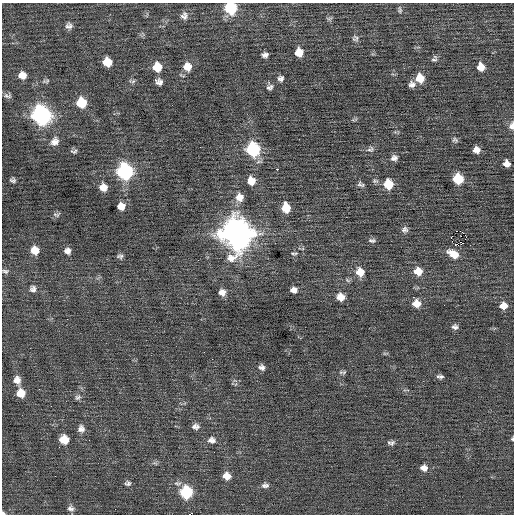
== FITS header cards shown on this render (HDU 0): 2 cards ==
NAXIS1  =                  512 / Axis length
NAXIS2  =                  512 / Axis length

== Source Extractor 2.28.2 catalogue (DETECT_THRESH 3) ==
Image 512 x 512 px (HDU 0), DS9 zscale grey, 1 PNG px = 1 image px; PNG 516 x 516 px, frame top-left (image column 1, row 512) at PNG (2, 3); no overlay
Background 0.0294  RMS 0.71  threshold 2.12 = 3 sigma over >= 5 px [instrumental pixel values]
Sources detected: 97; all 97 listed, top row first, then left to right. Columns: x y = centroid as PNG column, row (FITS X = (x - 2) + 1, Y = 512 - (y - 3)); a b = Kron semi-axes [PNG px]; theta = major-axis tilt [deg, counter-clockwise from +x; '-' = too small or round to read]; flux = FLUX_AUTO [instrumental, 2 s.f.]
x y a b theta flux
231 8 9 8 - 3000
400 10 10 5 90 110
184 16 11 10 - 240
329 19 9 5 1 95
69 26 9 8 - 190
355 38 9 8 - 160
299 52 8 7 - 580
265 55 6 5 - 180
434 60 9 5 0 110
107 62 8 7 - 810
157 67 9 9 - 860
187 67 11 10 - 530
481 67 8 8 - 490
22 75 8 7 - 400
281 78 7 7 - 160
420 78 9 8 - 730
155 80 3 2 - 340
46 81 11 5 15 120
132 81 10 5 -6 110
160 82 8 7 - 210
412 84 9 8 - 210
271 86 6 6 - 110
268 87 9 5 -45 110
7 96 9 6 -7 140
81 103 9 8 - 1400
41 115 10 9 - 16000
354 120 11 4 11 78
512 126 9 6 83 210
455 140 8 6 -29 110
55 141 11 9 53 320
253 149 9 8 - 4900
370 149 11 8 26 160
476 150 6 6 - 310
74 151 9 5 0 110
394 158 8 7 - 200
506 163 6 6 - 320
277 169 2 2 - 850
125 171 10 9 - 8900
458 179 8 7 - 1600
13 180 7 6 - 110
251 181 9 8 - 550
375 181 8 6 -1 120
361 184 9 5 -21 120
388 184 9 8 - 1100
103 187 8 8 - 420
239 197 10 10 - 470
121 206 7 6 - 410
286 208 9 7 -80 940
56 215 10 6 -4 120
404 230 9 8 - 170
462 232 4 2 - 51
237 234 13 12 - 79000
461 236 2 2 - 490
451 238 3 2 - 74
372 240 10 5 0 130
455 244 3 2 - 120
458 245 2 2 - 6.2
35 250 8 8 - 620
68 251 7 7 - 220
294 254 10 4 0 89
453 254 11 6 -29 610
120 256 8 6 -11 120
198 260 3 2 - 36
5 271 9 6 -6 110
418 271 9 8 - 580
360 272 10 9 - 620
33 289 9 9 - 200
294 290 7 6 - 250
222 292 8 7 - 330
340 297 8 7 - 460
416 303 9 8 - 490
503 306 8 7 - 400
455 327 7 5 -1 150
212 359 2 2 - 44
262 367 7 6 - 180
344 372 8 5 27 93
440 376 9 5 -3 130
17 380 10 8 -76 340
21 393 9 8 - 610
78 397 9 7 36 150
195 426 8 7 - 200
81 429 9 8 - 250
512 439 5 4 - 55
64 440 8 8 - 720
212 440 11 9 -2 270
391 443 9 6 -6 140
214 452 2 2 - 29
155 463 9 4 -11 98
424 468 8 7 - 270
226 476 9 8 - 450
128 483 8 6 7 130
267 485 7 6 - 120
264 486 10 6 71 130
186 492 9 9 - 3100
71 508 9 7 -8 190
3 513 5 4 - 84
190 514 3 2 - 280
At the frame edge (FLAGS 8, measured only in part): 5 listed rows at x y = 231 8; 512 126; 512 439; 3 513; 190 514